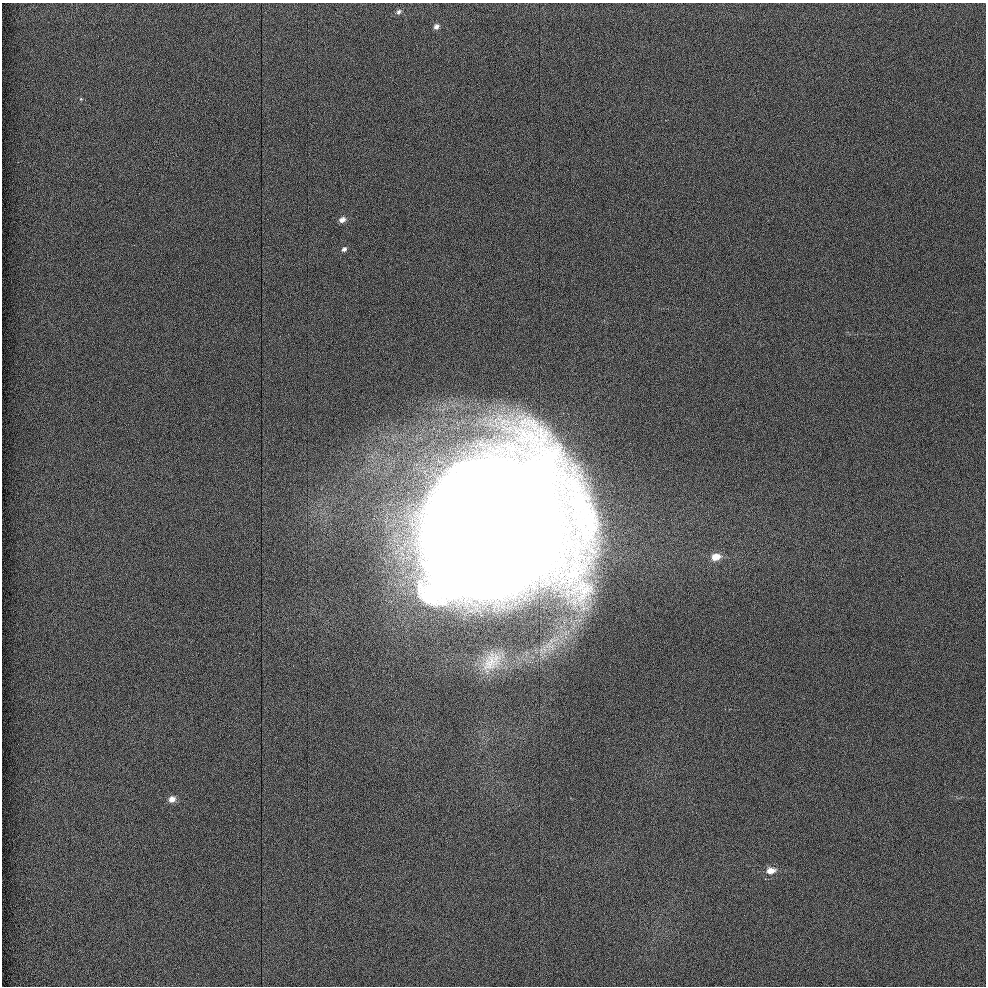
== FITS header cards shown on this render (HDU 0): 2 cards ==
NAXIS1  =                  984 / Axis length
NAXIS2  =                  984 / Axis length

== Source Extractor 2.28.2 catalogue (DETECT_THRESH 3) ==
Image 984 x 984 px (HDU 0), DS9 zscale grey, 1 PNG px = 1 image px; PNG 988 x 988 px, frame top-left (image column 1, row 984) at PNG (2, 3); no overlay
Background 10.7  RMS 3.8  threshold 11.5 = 3 sigma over >= 5 px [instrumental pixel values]
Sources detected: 10; all 10 listed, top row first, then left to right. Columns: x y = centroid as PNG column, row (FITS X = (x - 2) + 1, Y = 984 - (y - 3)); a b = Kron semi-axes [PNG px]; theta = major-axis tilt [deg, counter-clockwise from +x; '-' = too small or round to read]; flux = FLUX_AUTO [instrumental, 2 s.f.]
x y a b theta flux
399 12 8 5 55 6.6e+02
436 26 7 6 - 8.6e+02
81 99 5 4 - 2.8e+02
342 220 8 6 29 1.3e+03
344 249 7 6 - 8.0e+02
490 529 75 67 64 2.3e+07
716 557 10 7 12 3.3e+03
491 662 36 22 49 9.4e+03
172 799 7 6 - 1.8e+03
771 870 11 7 8 2.6e+03